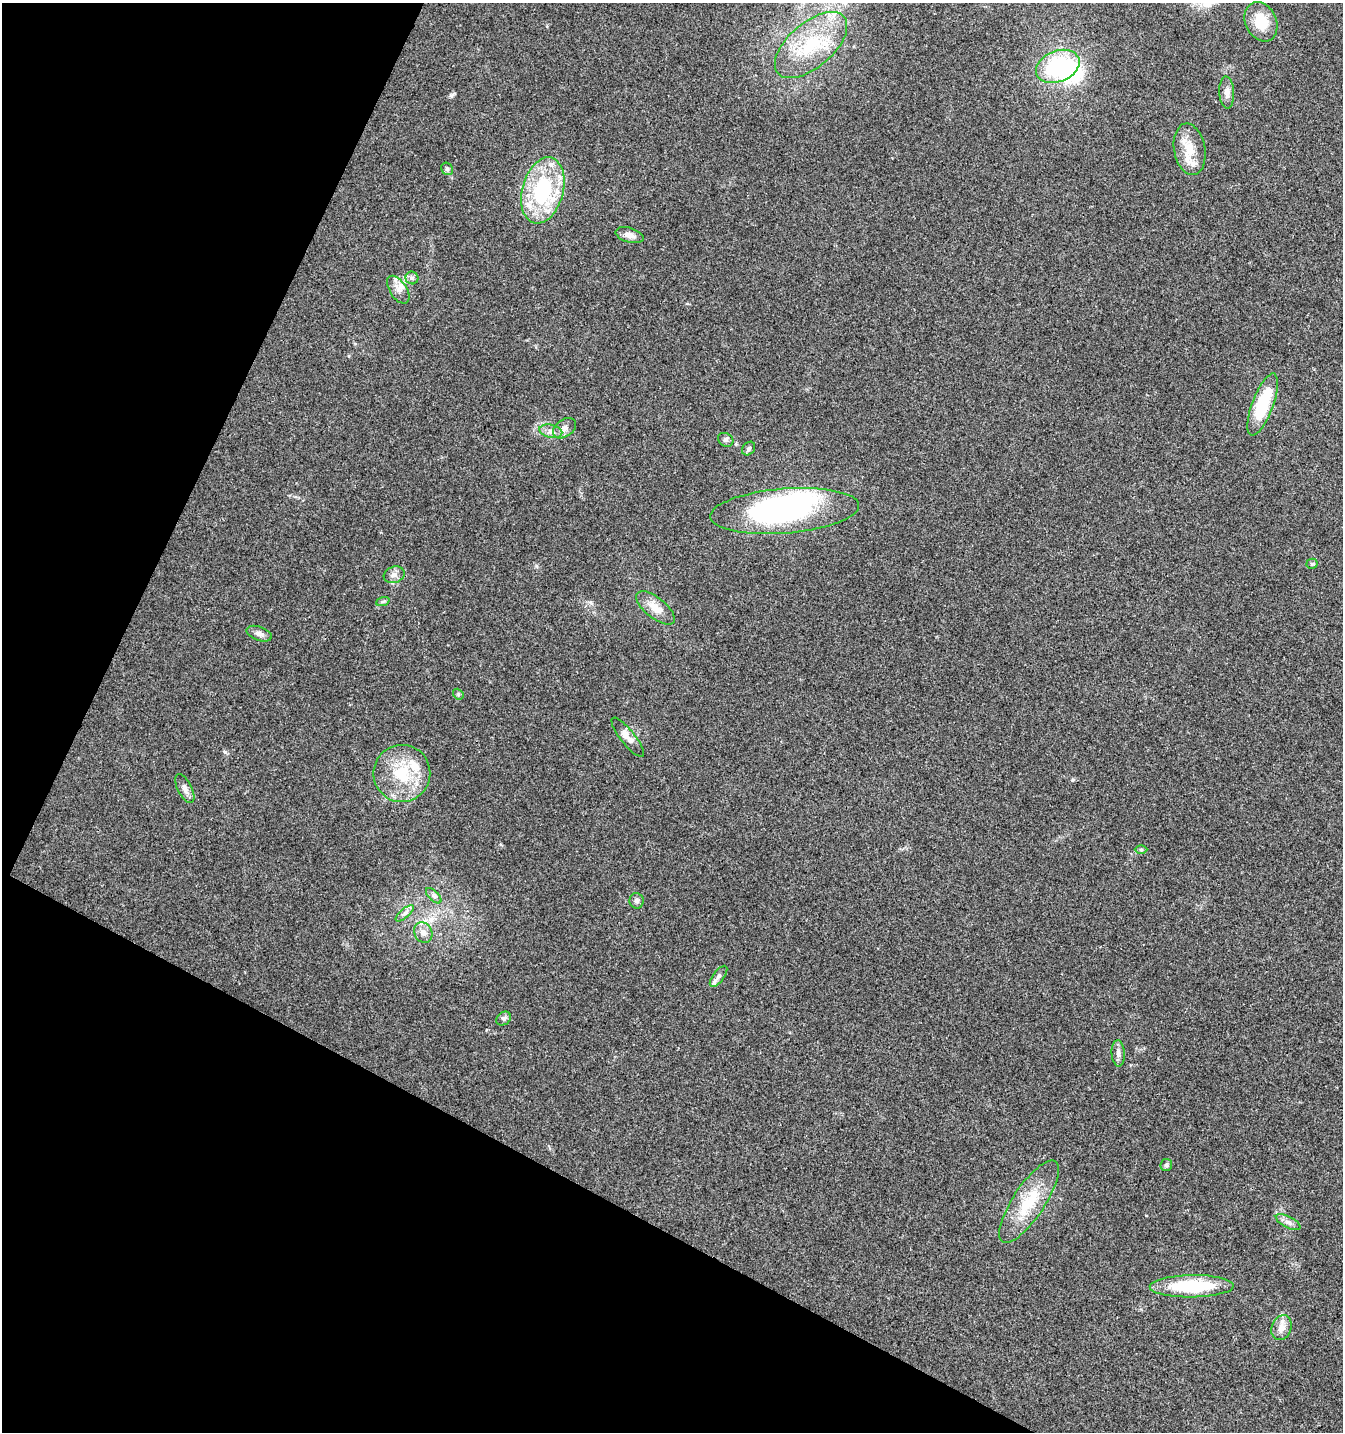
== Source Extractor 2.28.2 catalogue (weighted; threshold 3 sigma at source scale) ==
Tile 9 of 4 x 4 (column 1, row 3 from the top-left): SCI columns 202-1542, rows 1438-2867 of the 5831 x 5728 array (HDU 1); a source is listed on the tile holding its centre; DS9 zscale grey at full resolution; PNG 1345 x 1434 px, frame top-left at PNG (2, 3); each listed source drawn as its Kron ellipse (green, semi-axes under 4 px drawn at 4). Shown black and unused: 25% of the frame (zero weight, under 3 of 4 exposures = <1% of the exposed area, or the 3 px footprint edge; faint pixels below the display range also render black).
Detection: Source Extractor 2.28.2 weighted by HDU 2 'WHT'; one run over the whole footprint, this tile lists its part. Background 0.0442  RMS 0.0035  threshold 0.0156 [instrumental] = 3 sigma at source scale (4.5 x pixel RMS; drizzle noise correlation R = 1.50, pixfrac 1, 0.0396/0.0396 arcsec/px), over >= 5 px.
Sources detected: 44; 2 inside a brighter object's white glare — neither listed nor drawn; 4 inside a brighter listed object's ellipse — not listed separately; the other 38 listed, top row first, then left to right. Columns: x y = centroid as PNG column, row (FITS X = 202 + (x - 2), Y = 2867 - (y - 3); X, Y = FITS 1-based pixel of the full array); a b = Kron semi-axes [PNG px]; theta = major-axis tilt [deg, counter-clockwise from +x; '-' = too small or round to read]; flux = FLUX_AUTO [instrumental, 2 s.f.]
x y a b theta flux
1261 22 20 15 -64 9.2
811 45 43 22 41 23
1058 66 23 15 22 29
1227 93 16 7 -87 2.1
1190 149 26 15 -80 7.2
447 169 6 5 - 0.73
543 190 34 20 75 33
630 235 14 7 -17 2.2
412 278 6 6 - 0.88
398 290 16 8 -57 2.6
1263 404 33 10 70 18
565 428 12 8 37 1.9
551 431 12 6 -12 1.7
726 440 8 6 -29 0.95
749 449 7 6 - 0.86
785 511 74 22 4 75
1312 564 5 5 - 0.53
394 575 11 8 18 1.7
383 601 7 4 20 0.57
655 608 23 10 -39 4.7
259 634 13 7 -20 1.6
458 694 6 4 -50 0.49
628 737 24 7 -51 3.2
402 773 28 28 - 16
185 789 16 7 -63 2
1141 850 6 4 -1 0.47
434 896 10 5 -45 1
637 901 8 7 - 1.1
405 913 11 4 40 1.2
423 933 10 8 -61 2.2
718 976 12 5 53 1.3
504 1019 8 6 35 0.95
1118 1053 13 6 -86 1.5
1166 1165 6 5 - 0.63
1029 1202 48 16 57 15
1288 1222 13 5 -27 1.5
1192 1286 42 11 1 22
1281 1328 13 9 68 2.9
Unlisted compact peaks at least as high as the median listed source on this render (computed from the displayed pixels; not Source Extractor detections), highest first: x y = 225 752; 451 95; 536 566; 1072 780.